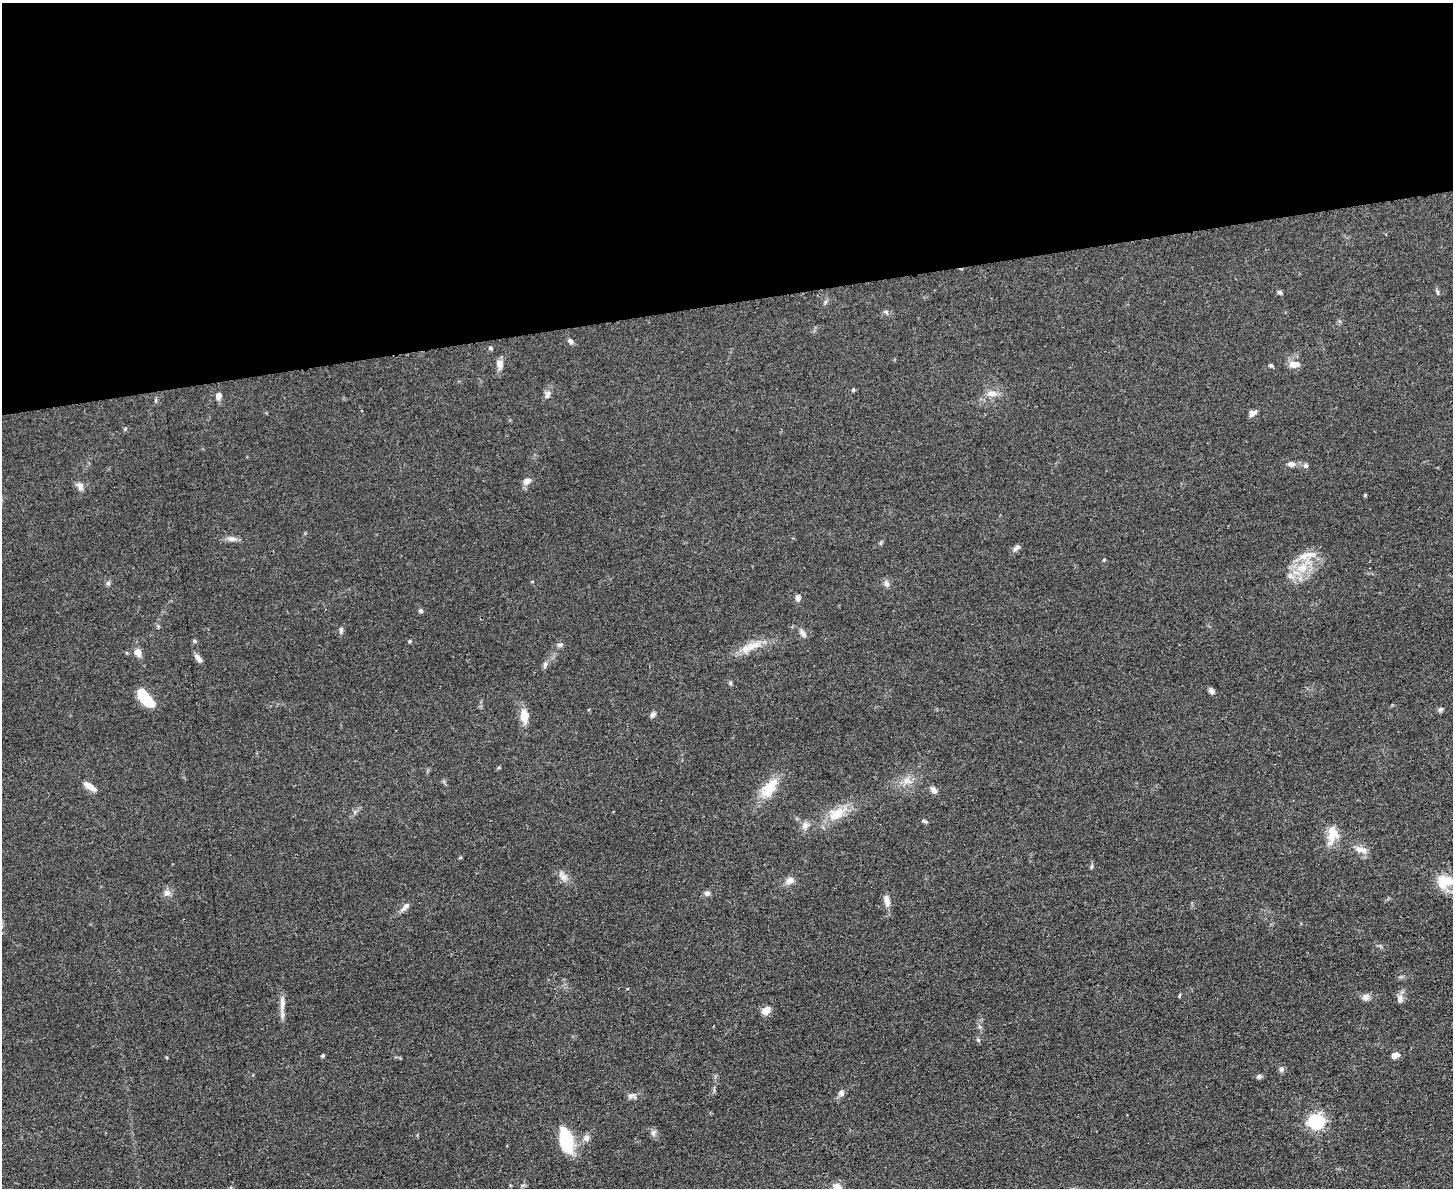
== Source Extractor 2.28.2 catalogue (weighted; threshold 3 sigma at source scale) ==
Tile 2 of 3 x 4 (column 2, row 1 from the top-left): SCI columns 1593-3043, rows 3570-4755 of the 4747 x 4767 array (HDU 1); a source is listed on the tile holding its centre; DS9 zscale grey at full resolution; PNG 1455 x 1190 px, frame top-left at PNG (2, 3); no overlay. Shown black and unused: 25% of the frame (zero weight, under 3 of 4 exposures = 2% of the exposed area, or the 3 px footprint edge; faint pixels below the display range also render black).
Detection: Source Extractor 2.28.2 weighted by HDU 2 'WHT'; one run over the whole footprint, this tile lists its part. Background 0.0462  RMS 0.0051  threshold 0.023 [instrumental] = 3 sigma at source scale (4.5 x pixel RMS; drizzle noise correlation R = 1.50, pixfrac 1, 0.05/0.05 arcsec/px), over >= 5 px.
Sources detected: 77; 3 inside a brighter listed object's ellipse — not listed separately; the other 74 listed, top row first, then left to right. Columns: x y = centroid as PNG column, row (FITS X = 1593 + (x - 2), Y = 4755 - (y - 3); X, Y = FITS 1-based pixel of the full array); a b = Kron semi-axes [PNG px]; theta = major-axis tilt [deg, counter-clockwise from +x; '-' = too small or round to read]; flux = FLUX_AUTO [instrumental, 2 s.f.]
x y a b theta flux
1280 292 6 5 - 1
1437 292 7 4 -71 0.75
886 312 6 5 - 0.93
570 341 7 6 - 1.4
491 348 6 4 -29 0.74
499 364 12 7 -80 3.4
1294 364 10 7 4 4.7
1270 365 5 5 - 0.88
853 390 5 4 - 0.67
991 393 15 8 2 4
547 395 11 6 67 1.9
219 396 7 6 - 3
1252 413 9 7 28 2
1291 464 9 6 -7 2.2
1306 466 6 6 - 1.3
527 481 10 7 30 2.7
80 486 12 7 -74 2.3
232 539 14 7 -5 2.6
1017 548 11 5 32 1.7
1104 560 4 4 - 0.5
1302 567 15 11 26 9.2
1290 576 7 7 - 1.8
108 583 6 5 - 1.1
886 584 10 7 -67 1.8
798 598 7 6 - 1.8
421 611 5 5 - 1.1
341 630 9 5 76 1.2
803 633 11 6 -55 1.9
194 641 5 4 - 0.71
410 641 4 4 - 0.64
559 645 7 5 -1 1.2
750 647 34 10 23 9.2
138 652 8 6 -59 3.9
198 658 12 5 -50 2.2
545 664 7 6 - 1.3
730 683 5 5 - 0.73
1212 691 8 6 -58 1.7
145 698 19 8 -49 20
1441 709 8 6 30 1.1
525 714 15 12 -46 4.7
653 715 7 5 49 1.5
499 768 5 3 - 0.51
907 780 13 10 -6 4.4
90 786 17 6 -33 4
769 788 27 13 53 13
934 790 9 6 -54 2.4
837 814 26 15 30 11
925 821 8 4 -25 0.85
805 825 11 8 87 2.6
1331 837 21 13 71 8.1
1361 850 17 8 -4 3.8
1092 866 6 4 71 0.69
562 876 16 8 -48 3.3
790 880 11 8 38 3.1
1444 881 19 16 14 12
167 893 9 8 - 2.3
707 893 7 6 - 1.7
887 901 15 7 -80 3.5
405 907 15 6 43 2.4
1366 997 9 8 - 2.3
1400 999 10 7 82 2.2
282 1004 24 6 90 4.2
766 1010 9 7 43 4.9
978 1040 6 4 -44 0.68
1395 1055 9 6 13 2.5
323 1056 5 4 - 0.68
1281 1069 8 6 65 1.4
1259 1076 6 5 - 1.4
841 1093 9 7 -65 1.7
631 1096 13 7 -11 2
1316 1122 6 6 - 130
653 1133 7 6 - 1.5
586 1138 10 7 -87 1.9
566 1140 26 12 -78 25